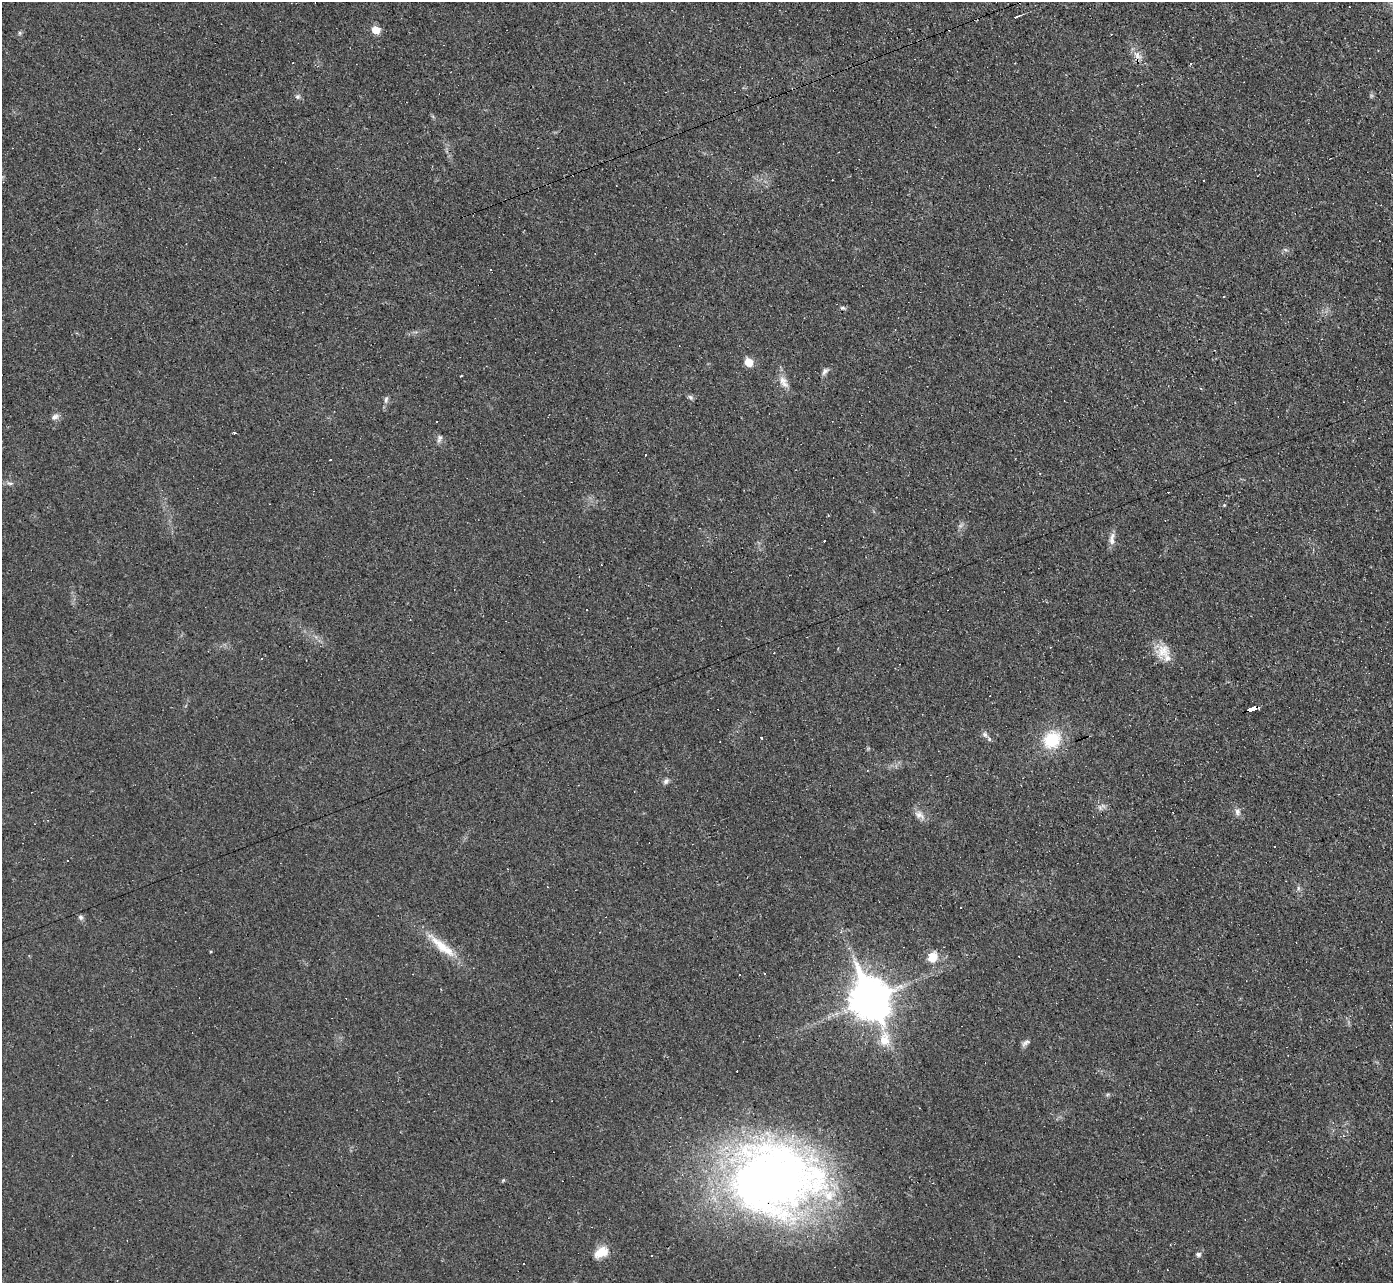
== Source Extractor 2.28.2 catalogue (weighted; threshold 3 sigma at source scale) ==
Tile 10 of 4 x 4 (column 2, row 3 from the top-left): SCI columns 1392-2782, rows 1431-2711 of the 5565 x 5552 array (HDU 1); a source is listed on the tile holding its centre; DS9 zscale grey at full resolution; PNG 1395 x 1285 px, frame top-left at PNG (2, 2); no overlay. Shown black and unused: <1% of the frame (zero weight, under 3 of 4 exposures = <1% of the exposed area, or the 3 px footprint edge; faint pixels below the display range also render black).
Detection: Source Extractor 2.28.2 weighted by HDU 2 'WHT'; one run over the whole footprint, this tile lists its part. Background 0.0568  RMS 0.005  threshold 0.0223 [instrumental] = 3 sigma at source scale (4.5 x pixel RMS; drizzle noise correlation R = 1.50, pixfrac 1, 0.05/0.05 arcsec/px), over >= 5 px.
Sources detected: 69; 30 cosmic-ray / hot-pixel residue — not listed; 1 inside a brighter listed object's ellipse — not listed separately; the other 38 listed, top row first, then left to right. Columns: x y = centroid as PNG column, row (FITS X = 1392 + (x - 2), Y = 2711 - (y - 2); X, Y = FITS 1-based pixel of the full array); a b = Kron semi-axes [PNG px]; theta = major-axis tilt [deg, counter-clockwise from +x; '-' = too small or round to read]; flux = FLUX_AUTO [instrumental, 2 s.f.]
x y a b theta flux
1016 17 6 3 23 0.88
376 30 6 6 - 9.2
20 33 6 5 - 0.79
1137 55 14 8 -45 3.8
297 97 6 6 - 1.2
491 269 3 3 - 0.76
843 308 6 5 - 0.84
749 362 6 5 - 13
825 371 10 6 56 1.6
783 380 12 10 -45 3.8
691 397 8 5 -42 1.1
386 399 10 5 78 1.4
55 417 11 7 30 2
234 433 3 3 - 0.67
439 438 11 6 68 1.6
10 483 9 4 -5 1.3
1224 505 5 4 - 0.49
1112 538 17 6 76 3
587 610 2 2 - 0.66
1163 651 22 17 67 8.6
1253 709 8 3 20 60
985 734 9 6 -63 1.7
761 738 3 3 - 1.6
1052 740 21 18 46 20
666 781 9 6 51 1.5
1237 812 9 7 86 2
919 815 16 8 -32 3.3
1298 888 7 4 -90 0.95
81 917 6 6 - 1.2
442 946 50 10 -39 14
933 957 13 10 53 6.9
870 999 15 12 -66 1400
884 1039 20 14 86 9.3
1026 1043 13 5 30 1.6
773 1179 99 78 1 380
601 1252 18 11 28 7.4
1198 1254 6 5 - 1.4
524 1263 2 2 - 0.58
Overlapping masked pixels (flux is a lower limit): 1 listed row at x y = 1253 709